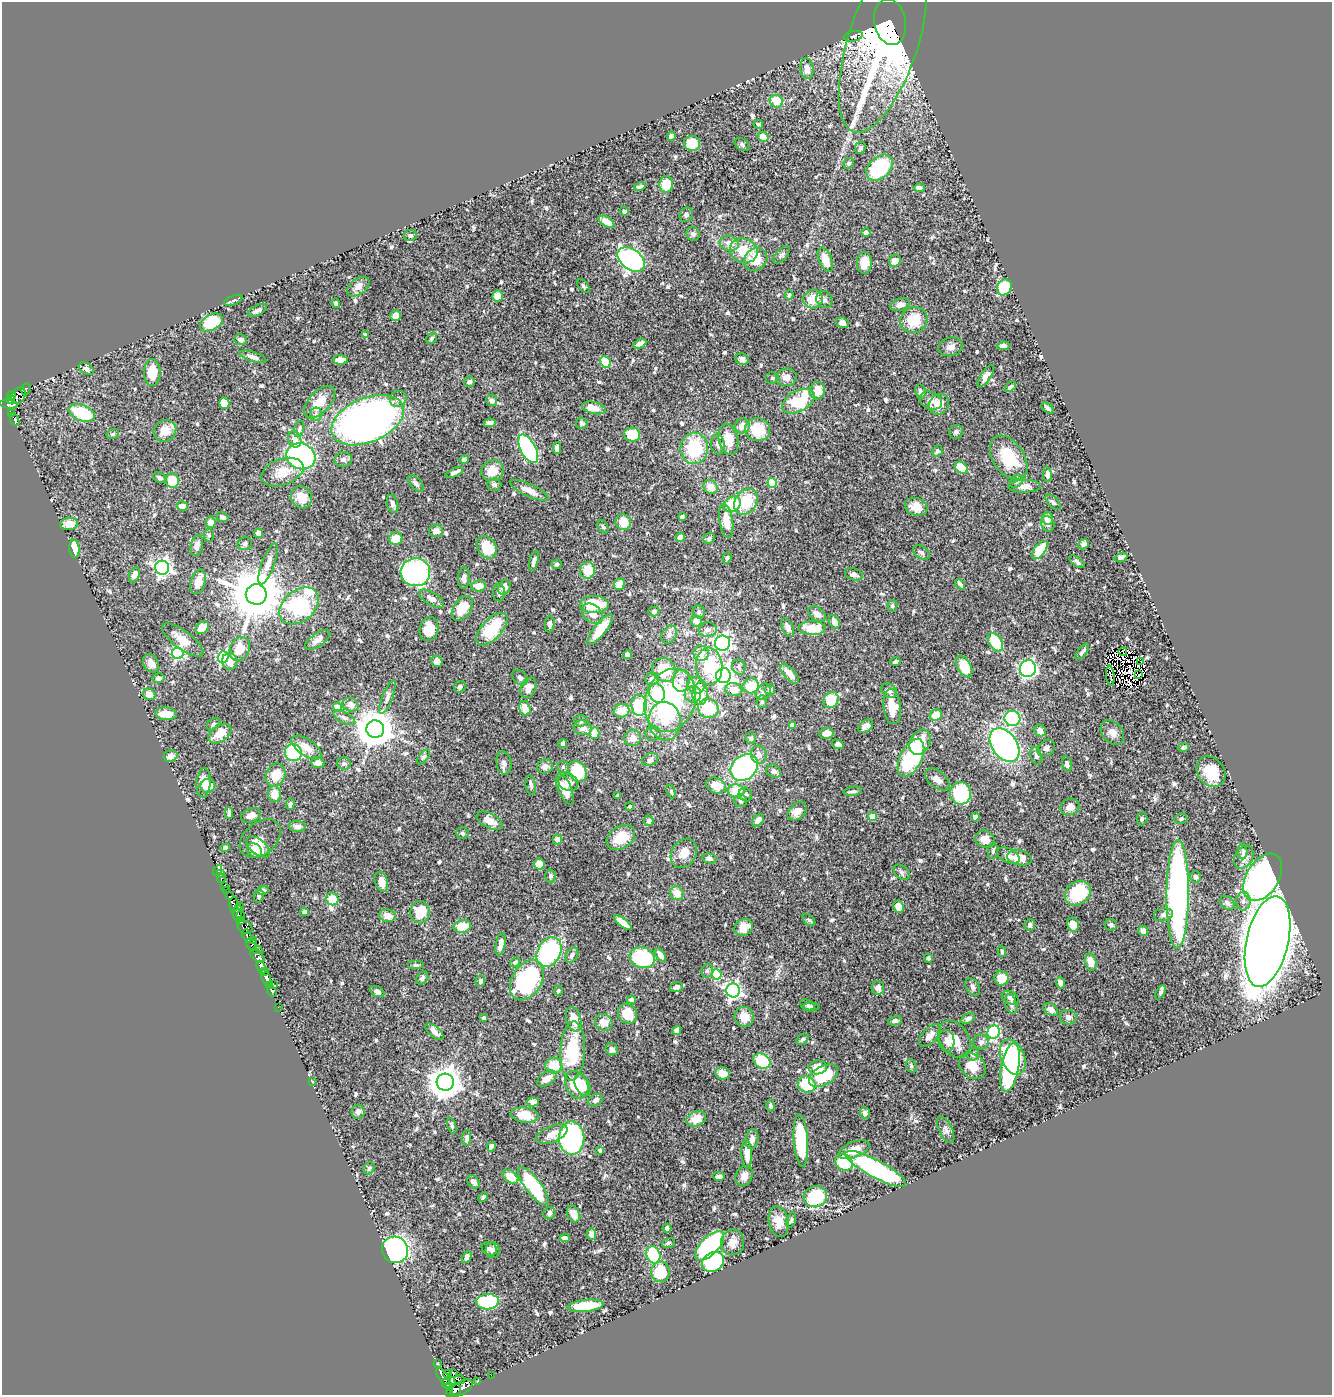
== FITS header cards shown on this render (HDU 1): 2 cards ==
NAXIS1  =                 1330
NAXIS2  =                 1393

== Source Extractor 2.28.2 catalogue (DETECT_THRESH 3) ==
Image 1330 x 1393 px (HDU 1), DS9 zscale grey, 1 PNG px = 1 image px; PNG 1334 x 1397 px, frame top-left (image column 1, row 1393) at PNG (2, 2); each listed source drawn as its Kron ellipse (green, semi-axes under 4 px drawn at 4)
Background 0.617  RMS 0.025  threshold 0.0736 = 3 sigma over >= 5 px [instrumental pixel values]
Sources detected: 679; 7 with non-positive FLUX_AUTO (blend fragments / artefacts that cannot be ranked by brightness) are neither listed nor drawn; of the other 672, the 500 brightest by FLUX_AUTO listed and drawn (172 fainter detections omitted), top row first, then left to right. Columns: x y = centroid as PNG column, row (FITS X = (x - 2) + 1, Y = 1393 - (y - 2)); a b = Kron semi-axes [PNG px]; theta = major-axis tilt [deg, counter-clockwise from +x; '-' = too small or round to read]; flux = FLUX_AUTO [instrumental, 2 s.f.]
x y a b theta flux
890 22 23 16 -80 1600
853 36 9 5 11 4.3
883 42 95 35 72 540
807 69 10 6 -83 12
776 101 7 6 - 35
758 124 5 3 - 3.5
671 136 4 3 - 3.8
763 137 5 5 - 14
692 143 8 7 - 37
742 145 8 5 -38 3.3
860 148 6 5 - 4.2
849 163 5 5 - 3.7
880 168 15 10 44 140
666 184 8 7 - 32
640 186 6 3 15 4.4
919 188 5 4 - 7.2
624 211 4 4 - 4.1
686 215 7 6 - 4.1
606 222 8 5 -31 21
866 233 4 4 - 4.1
693 234 7 6 - 5.3
410 235 6 5 - 4.4
729 243 10 7 -13 14
744 251 14 12 -21 36
782 255 11 5 49 4.2
631 259 15 10 -39 330
756 259 12 11 - 39
825 260 13 6 -68 27
895 261 6 5 - 15
864 263 11 7 88 17
583 286 8 5 -54 3.4
358 287 13 7 36 9.6
1004 287 8 7 - 78
789 295 5 4 - 3
498 296 6 5 - 15
813 299 10 9 - 29
233 300 9 4 23 4.7
824 300 9 7 -55 6.5
336 303 5 4 - 3.3
900 305 10 6 17 10
257 310 11 5 28 5.4
396 316 5 5 - 18
914 320 14 13 - 42
211 322 12 7 29 54
843 323 7 5 -18 7.9
365 335 4 3 - 5.7
432 338 6 5 - 3
241 340 6 5 - 4.4
640 344 7 4 27 7.1
1003 346 6 4 8 4.8
951 347 12 9 15 8.7
253 357 14 4 -18 6.4
742 359 7 5 -24 6.6
340 360 7 5 -3 11
605 362 6 5 - 42
86 369 8 5 -35 6.9
152 372 13 8 89 35
986 376 13 5 56 8.7
786 377 10 9 - 11
772 378 7 5 2 3.1
469 382 5 5 - 5.8
1010 387 6 3 39 3.8
26 389 6 3 72 14
817 391 8 7 - 23
920 392 7 5 -80 5.8
11 395 4 4 - 130
18 396 9 6 65 100
398 399 8 8 - 7.2
10 400 5 4 - 160
492 400 6 5 - 6.3
798 401 17 10 29 92
931 401 11 8 -26 9.3
320 402 20 10 46 28
224 403 6 5 - 19
9 404 9 4 -5 220
939 404 11 9 46 20
594 408 12 6 -12 16
1048 408 7 4 -38 5.1
12 413 4 3 - 27
82 413 13 8 -21 87
316 414 7 6 - 4.2
15 420 6 3 -66 31
368 420 38 22 23 1100
490 423 6 4 12 7.1
582 423 6 5 - 4.3
742 426 7 7 - 15
299 429 8 5 76 3.9
758 430 13 11 -18 47
165 431 12 10 33 24
956 432 7 6 - 4.4
113 434 6 5 - 3.3
632 435 8 7 - 42
295 439 8 6 -67 11
728 439 15 9 -78 29
718 444 10 7 -82 6.2
557 448 6 4 88 7.5
694 448 16 13 88 84
528 449 15 7 -62 280
937 451 6 5 - 4.5
301 456 15 13 -23 480
1009 458 25 15 -56 65
343 459 9 7 1 6.2
464 460 5 4 - 3.9
961 468 7 5 -37 40
493 471 11 10 - 24
282 472 22 13 19 29
454 472 9 3 24 6.1
1047 474 7 4 -85 7.7
160 478 7 4 -26 5
172 480 7 6 - 41
1016 481 7 5 48 3.8
416 483 10 5 -46 4.9
772 483 5 4 - 48
494 485 7 6 - 3.3
1025 486 16 6 1 10
711 487 8 6 -42 18
529 490 21 6 -25 16
301 497 11 10 - 26
746 502 14 11 55 52
1053 502 10 5 -45 4
392 504 9 5 -76 5.7
732 504 9 7 34 46
182 506 5 4 - 14
916 507 11 8 -19 20
222 517 6 5 - 4.8
682 517 4 3 - 4.1
1047 518 6 5 - 19
726 521 17 6 -81 20
211 522 6 5 - 12
623 522 8 7 - 20
69 524 9 6 8 17
1048 524 8 6 -66 6
603 527 7 5 -56 3.3
436 531 7 6 - 7.1
258 533 5 4 - 8
209 535 6 5 - 3.1
680 537 5 4 - 9.6
396 538 6 6 - 30
709 538 6 5 - 4.1
245 543 7 6 - 4.6
1083 544 6 5 - 5.3
197 546 10 6 79 9.5
487 547 12 9 -54 39
74 549 9 5 -87 30
1040 550 11 5 50 63
921 552 9 6 -34 4.7
1121 557 6 4 23 4.5
727 558 6 4 70 3.4
534 561 10 4 77 5.9
1077 562 9 4 -37 4.1
268 564 22 6 70 13
556 564 5 5 - 3.5
162 568 7 7 - 470
588 570 8 7 - 31
415 572 15 14 - 250
854 574 9 6 -17 5.3
134 575 8 5 68 9
464 578 10 5 87 6.2
198 582 12 7 73 20
620 584 6 5 - 22
960 584 6 3 -49 4.4
479 586 7 5 7 15
504 587 8 6 65 10
499 593 8 6 -89 5.3
256 594 10 10 - 9600
432 599 14 6 -31 10
594 604 14 8 2 56
299 606 22 15 39 230
892 606 6 5 - 3
462 608 14 8 56 42
654 612 5 5 - 4.2
699 612 7 6 - 4
592 614 12 8 -43 15
817 614 10 6 -38 12
696 621 6 5 - 12
834 622 7 5 -64 12
550 624 8 5 86 6.2
202 627 7 5 42 19
788 627 10 5 -64 6.9
812 628 13 7 -1 42
429 629 12 9 77 30
492 629 20 10 47 75
600 629 19 6 52 39
708 630 9 7 4 6.7
669 635 9 7 56 7.7
183 640 25 9 -37 23
318 640 15 6 36 10
995 642 10 6 -57 66
722 643 7 7 - 370
240 649 12 9 61 30
1082 652 9 4 51 4.3
1123 652 4 3 - 6.3
178 653 6 6 - 260
701 653 8 7 - 15
627 655 4 4 - 7
223 657 6 5 - 210
230 661 8 7 - 15
437 661 6 5 - 14
895 661 5 3 - 3.6
1141 661 3 2 - 3.5
151 663 10 7 -60 9.9
709 666 18 13 -84 63
739 667 8 6 -62 4.8
964 667 12 6 -61 41
1028 669 8 8 - 290
664 670 13 11 -44 57
789 674 12 5 -48 16
1139 675 3 2 - 3.2
723 676 7 7 - 780
1110 676 10 2 -85 9.8
159 678 6 4 10 4.8
520 678 9 6 -48 4.6
652 679 6 6 - 7.5
681 681 11 8 82 12
696 685 9 8 - 13
751 686 8 7 - 41
460 687 6 5 - 5
528 688 10 7 67 16
734 690 9 6 -10 19
770 690 5 5 - 6.5
889 691 8 6 -36 6.8
763 692 9 6 53 7.2
657 693 10 7 -71 52
149 694 6 5 - 18
693 694 8 8 - 12
700 694 11 7 88 31
387 697 18 5 69 7.8
670 700 32 25 70 260
831 700 8 7 - 54
762 702 6 5 - 3.3
350 705 8 6 -25 11
639 705 10 7 -85 92
338 707 4 4 - 40
892 707 18 8 -84 38
525 708 7 5 -73 22
708 708 10 9 - 61
622 711 7 6 - 25
166 714 11 6 -5 22
936 715 6 5 - 23
344 718 12 5 -27 5.8
1012 718 8 7 - 130
581 721 6 5 - 4
665 721 19 16 -83 37
214 724 7 5 38 3.7
792 725 4 4 - 9.3
865 726 8 5 34 7.2
583 728 9 7 -17 14
375 729 9 9 - 4400
1040 730 6 5 - 7.6
220 733 13 8 35 25
595 733 6 5 - 23
826 733 7 5 9 12
1112 733 14 10 -50 13
653 734 7 7 - 5.1
633 738 8 8 - 14
751 738 5 5 - 3.4
920 742 13 9 61 33
563 743 4 4 - 5.1
838 744 6 4 -27 5.5
1005 745 19 12 -55 440
306 747 17 8 -35 21
1184 747 5 4 - 5
1046 748 9 7 45 6.1
293 752 8 8 - 140
759 755 9 8 - 8.9
171 756 7 6 - 8.6
1036 756 9 5 -73 4.4
424 757 8 4 52 3.1
911 758 20 10 63 140
650 760 8 6 30 7.5
318 762 7 5 -4 7.8
344 763 7 6 - 3.9
504 763 11 7 -80 6.6
1067 764 8 5 -76 4.5
545 766 8 7 - 8.5
563 767 5 5 - 3.1
744 768 15 12 41 250
577 771 11 8 -58 71
774 771 7 6 - 7.8
1211 772 16 13 -54 41
276 775 12 9 66 30
937 779 14 8 -40 12
568 782 10 8 -21 13
204 783 15 7 84 16
531 785 10 5 -82 5.3
716 785 10 7 -22 25
208 786 7 7 - 17
565 789 16 6 -67 29
671 791 7 4 -73 3.1
736 791 8 6 -11 34
853 791 9 4 8 3.8
960 793 11 10 - 140
274 794 8 6 -81 19
745 795 7 6 - 4.8
618 796 4 3 - 3
741 801 6 6 - 5.8
290 804 5 4 - 4.9
630 807 4 4 - 3.8
1070 807 10 8 18 15
797 811 11 7 42 12
229 813 6 3 89 4.3
251 815 10 6 22 11
873 817 4 4 - 30
975 817 4 4 - 6.4
1142 819 7 5 88 3.3
1181 819 6 5 - 4.1
758 820 7 5 44 12
490 821 14 7 -28 20
649 821 5 4 - 6.6
297 827 8 5 -4 7.5
462 833 6 6 - 3.6
621 837 15 11 34 33
260 838 23 16 40 18
557 839 5 4 - 12
985 839 10 8 -30 16
258 847 14 7 -40 20
225 848 5 4 - 4.4
255 851 8 6 -45 22
993 851 8 5 83 3.9
1243 851 8 4 -89 4.2
684 853 15 12 58 20
1008 856 12 7 -25 9.8
1244 857 12 9 61 14
1020 858 12 7 -10 25
710 859 7 4 -11 5
539 864 5 5 - 19
218 871 6 4 64 22
902 872 9 6 -42 4.3
221 874 3 2 - 9
551 876 6 5 - 3.9
1196 877 6 5 - 5.4
1263 877 26 16 58 500
221 879 4 3 - 49
381 882 10 6 -73 12
225 886 4 3 - 32
263 890 6 4 24 3.8
226 891 3 2 - 4.9
677 893 7 6 - 18
1078 893 14 11 38 83
1178 894 54 11 89 630
229 896 3 2 - 91
259 896 6 5 - 3.9
332 899 6 6 - 35
1243 901 9 7 84 7.2
1227 903 8 6 -42 6.2
234 904 8 3 87 78
241 906 4 2 - 46
898 907 6 5 - 19
237 912 8 4 82 340
304 912 4 4 - 5.2
420 912 11 9 81 36
1163 915 9 6 12 6
241 916 4 3 - 130
387 916 8 6 -8 16
241 920 4 3 - 170
809 920 7 4 -44 3.3
623 923 11 4 -39 18
1030 925 6 5 - 4.5
1073 925 7 5 -77 21
1111 925 6 6 - 4.6
462 926 9 6 14 32
245 927 8 6 -32 170
744 927 9 8 - 24
1143 931 5 4 - 12
247 936 7 3 -71 120
253 940 3 2 - 30
1267 941 46 21 77 4700
251 944 6 5 - 100
501 944 11 4 79 12
257 950 5 3 - 39
1002 951 6 4 -75 3.3
549 952 16 11 61 200
572 955 8 5 58 5.9
660 955 7 4 -54 8.8
257 956 8 5 -41 70
642 958 13 10 -18 120
928 958 4 4 - 4.6
515 962 5 4 - 3.3
1091 962 8 6 -77 20
416 965 8 4 0 3.3
261 967 7 4 -66 400
707 971 7 5 75 3.4
264 972 3 2 - 24
717 974 5 5 - 87
266 978 8 4 -72 280
422 978 7 5 51 4.4
1001 978 7 7 - 23
527 980 22 15 59 180
480 981 6 5 - 4.9
1060 983 6 4 -70 7.5
273 984 2 2 - 3.3
270 986 3 2 - 9.5
676 987 7 5 20 5.7
973 987 9 6 -58 5.3
878 988 7 6 - 8.4
733 990 7 6 - 460
272 991 6 3 -54 14
377 991 7 5 -29 5.9
558 991 5 4 - 3.4
1160 992 7 4 61 3.6
1010 998 9 6 -25 6
631 1000 4 4 - 6.5
1011 1004 10 6 -74 6.6
807 1005 8 5 -24 3.8
278 1007 2 2 - 6.1
811 1007 8 4 1 3.6
1051 1009 8 5 -31 8.6
627 1014 10 9 - 36
744 1017 10 9 - 19
1068 1017 8 7 - 7.3
484 1018 4 3 - 5.2
574 1019 12 7 -75 25
968 1019 7 4 32 5.3
895 1021 7 4 11 4.9
604 1022 9 8 - 16
677 1031 5 4 - 8.2
435 1032 11 5 -40 9.9
993 1032 7 6 - 130
930 1035 14 7 46 11
802 1039 7 5 39 3.6
955 1039 20 14 -57 30
946 1041 11 8 -82 6.9
981 1042 7 7 - 6.1
612 1049 6 6 - 5.7
573 1051 29 12 87 96
973 1054 6 6 - 5.5
1013 1057 18 11 -67 180
762 1061 9 7 -34 86
554 1066 8 8 - 35
911 1066 7 5 -71 3.2
972 1066 15 11 -45 21
818 1067 9 7 9 24
1010 1067 24 9 79 160
722 1073 7 6 - 16
823 1076 16 9 30 76
547 1078 11 6 34 14
312 1082 2 2 - 7.9
445 1082 8 8 - 3000
577 1085 14 11 -64 52
583 1085 11 7 -63 29
807 1085 9 8 - 75
596 1100 8 5 28 5.8
533 1102 6 4 1 6.1
770 1105 6 4 -82 4
358 1112 7 6 - 6.6
865 1113 6 5 - 3.7
524 1115 14 7 -7 29
696 1119 10 7 25 23
452 1126 8 4 -70 3.2
946 1130 14 6 -65 7
552 1134 17 8 24 19
467 1138 8 4 85 6
572 1138 16 13 -89 320
752 1139 10 6 82 10
801 1140 26 7 -86 120
491 1147 5 4 - 9.2
600 1150 4 4 - 4.4
854 1150 16 7 22 24
747 1154 14 5 -87 19
844 1162 9 7 -36 85
369 1168 6 5 - 3.2
876 1169 34 8 -28 260
719 1176 6 4 -3 4.6
744 1176 10 8 64 11
511 1177 9 5 -36 30
473 1182 7 5 -49 8.3
533 1186 23 8 -53 130
483 1197 5 4 - 4
815 1197 12 10 15 90
549 1213 6 5 - 4.9
574 1214 9 6 -63 14
791 1220 8 4 71 3.6
779 1222 15 10 -80 21
667 1228 4 4 - 6.1
591 1234 6 5 - 9.4
565 1238 5 4 - 4.6
733 1242 13 11 79 14
668 1243 6 4 19 3.1
710 1246 18 9 45 250
489 1249 8 6 -28 7.3
395 1250 13 13 - 340
493 1250 8 7 - 7.1
653 1255 9 6 -69 93
467 1257 6 4 61 6.7
713 1262 12 9 32 130
660 1272 10 9 - 62
488 1302 11 7 3 150
586 1306 18 6 6 49
437 1364 4 2 - 13
448 1374 4 3 - 170
453 1374 3 2 - 12
491 1375 2 2 - 5.2
443 1376 10 5 -52 640
459 1380 5 3 - 110
477 1382 3 2 - 6
446 1383 5 3 - 6.2
450 1386 3 2 - 140
462 1388 11 6 31 120
455 1390 7 5 79 220
450 1394 3 2 - 33
At the frame edge (FLAGS 8, measured only in part): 1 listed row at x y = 450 1394
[172 fainter detections neither listed nor drawn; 7 non-positive-flux detections neither listed nor drawn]